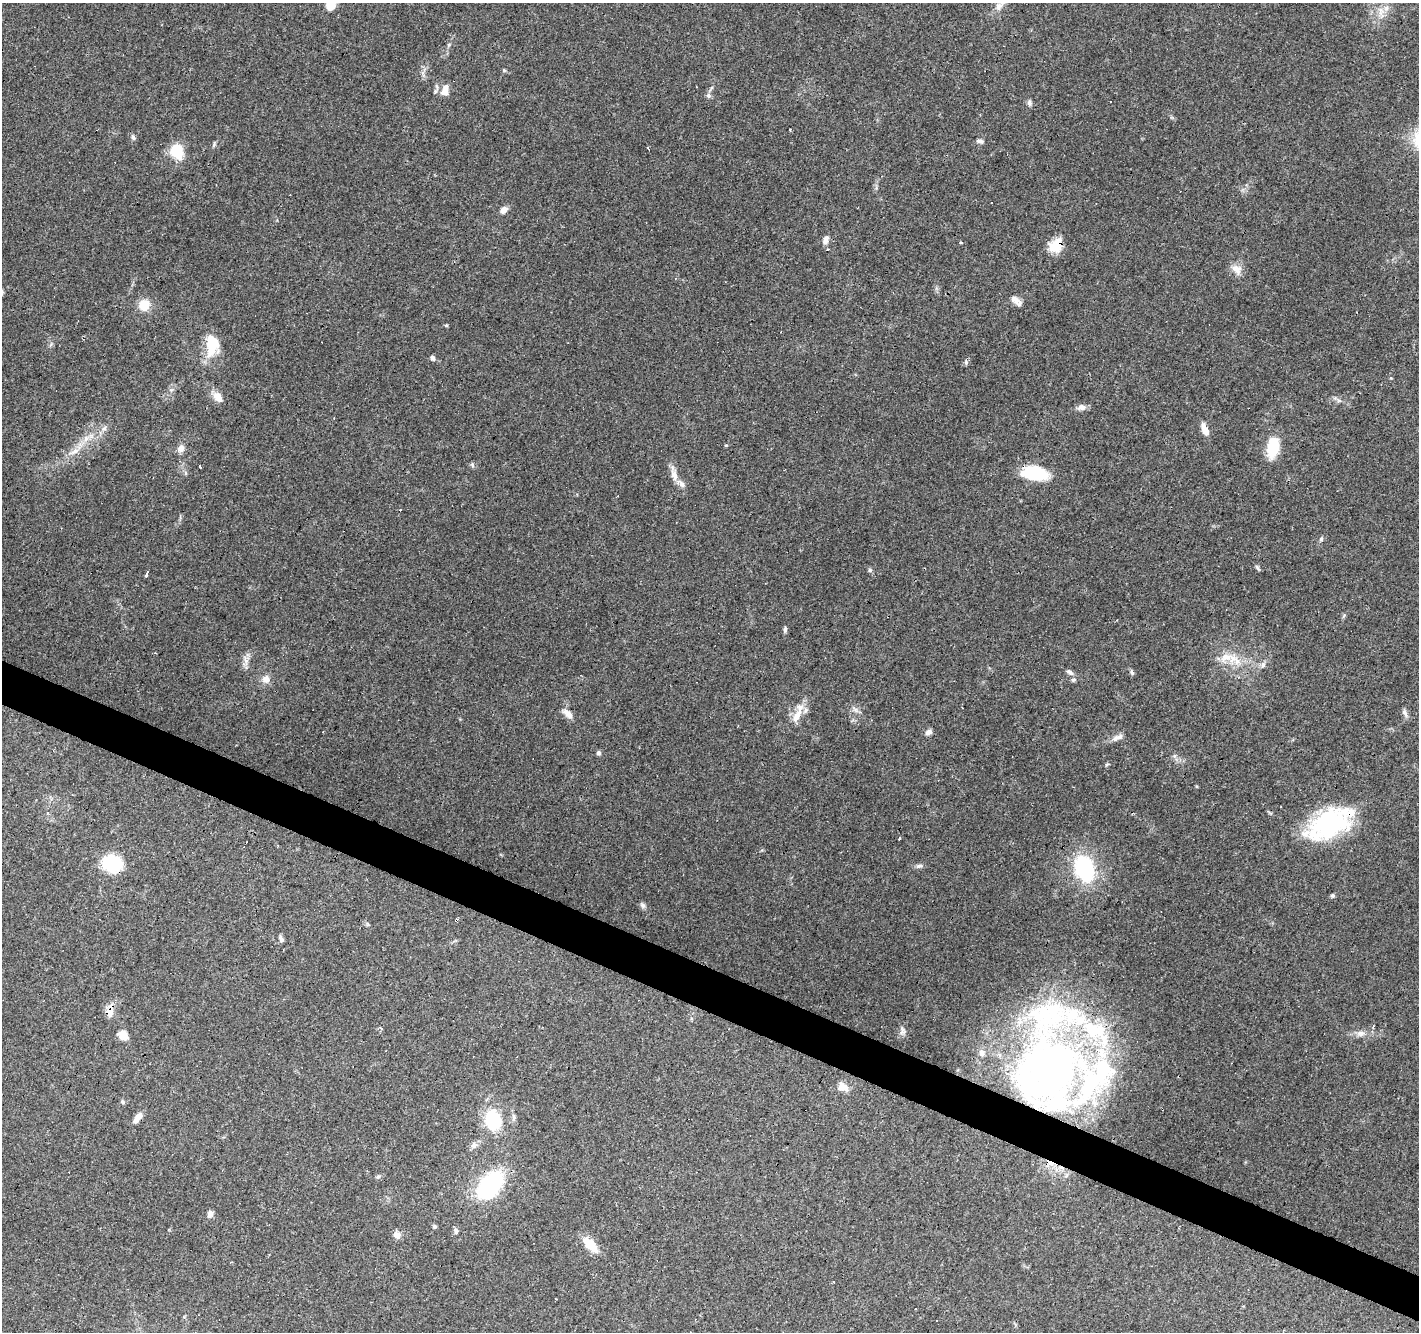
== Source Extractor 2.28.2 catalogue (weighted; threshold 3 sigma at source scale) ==
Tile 6 of 4 x 4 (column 2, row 2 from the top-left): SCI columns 1417-2833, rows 2859-4188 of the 5670 x 5783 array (HDU 1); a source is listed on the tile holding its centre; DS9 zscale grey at full resolution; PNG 1421 x 1334 px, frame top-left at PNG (2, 3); no overlay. Shown black and unused: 3% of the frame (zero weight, under 3 of 4 exposures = <1% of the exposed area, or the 3 px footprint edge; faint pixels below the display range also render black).
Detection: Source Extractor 2.28.2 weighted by HDU 2 'WHT'; one run over the whole footprint, this tile lists its part. Background 0.0903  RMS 0.0053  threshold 0.0239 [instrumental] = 3 sigma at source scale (4.5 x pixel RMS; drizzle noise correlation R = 1.50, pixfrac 1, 0.0396/0.0396 arcsec/px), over >= 5 px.
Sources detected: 113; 2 inside a brighter object's white glare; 17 cosmic-ray / hot-pixel residue — not listed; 11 inside a brighter listed object's ellipse — not listed separately; the other 83 listed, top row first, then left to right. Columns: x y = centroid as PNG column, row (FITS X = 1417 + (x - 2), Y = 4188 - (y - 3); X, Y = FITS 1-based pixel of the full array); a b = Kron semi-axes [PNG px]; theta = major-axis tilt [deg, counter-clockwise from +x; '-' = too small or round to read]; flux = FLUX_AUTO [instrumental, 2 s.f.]
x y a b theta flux
331 5 14 11 70 6.6
998 7 10 8 -80 2.7
1380 10 11 7 -45 3.2
449 45 6 4 60 0.83
504 70 5 4 - 0.73
435 91 7 5 69 1.1
444 92 11 8 61 4.6
708 95 7 6 - 1.4
1110 102 3 2 - 0.49
1029 103 8 6 -72 1.4
133 137 8 5 -63 1.2
980 141 9 5 -12 1.5
177 151 14 11 -65 18
504 210 9 7 56 2.9
826 240 11 6 66 2.4
961 243 3 3 - 3.1
1055 246 16 13 59 10
1236 269 16 10 -44 4.8
1016 300 17 7 -43 3.4
144 305 14 13 - 8.5
446 325 5 4 - 0.58
212 342 23 15 -59 13
433 358 5 5 - 2
966 362 7 5 -72 0.99
218 397 15 9 -50 5
1081 407 11 8 5 2.6
104 428 7 6 - 1.6
1205 430 15 7 -66 5
86 439 9 6 69 2.8
181 448 9 8 - 3.2
1273 448 21 11 78 19
74 452 19 5 24 3.9
472 465 7 5 -69 0.98
200 467 3 3 - 1.7
1034 473 30 15 -6 22
674 475 15 9 -79 4.2
1321 539 6 5 - 0.95
1257 567 9 4 -50 0.91
870 570 5 5 - 1
146 574 5 3 - 5.2
785 629 9 5 89 1.1
1226 657 21 12 22 9
1263 665 9 6 70 1.7
1069 671 7 6 - 1.3
1132 672 8 5 -59 1.1
266 679 9 8 - 4.2
1073 680 7 6 - 1.1
856 710 7 4 -72 1.3
1405 713 12 6 -64 1.9
567 714 16 8 -42 3.6
797 716 20 9 65 6.7
929 732 9 6 35 2
1116 738 13 7 37 2.8
599 753 5 4 - 1.5
1174 756 6 5 - 1
1107 764 6 3 20 0.67
1330 823 46 31 23 62
900 838 4 3 - 2.4
112 864 16 13 -15 34
919 866 9 5 7 1.6
1084 869 21 15 -71 55
1332 896 5 5 - 0.92
643 905 8 6 -53 1.3
281 939 10 5 -67 1.4
109 1012 14 10 -65 4.6
381 1028 4 3 - 1.3
902 1031 12 7 -81 2.1
1360 1033 12 8 6 3
123 1035 10 8 -37 5.6
982 1053 9 7 -59 2.3
1053 1070 85 58 -87 300
843 1087 14 10 -17 4.5
123 1102 6 4 -88 0.74
137 1117 12 6 53 4.2
493 1120 20 16 -79 26
474 1145 10 7 37 2.2
378 1177 6 5 - 0.96
489 1186 31 17 51 62
210 1214 9 6 67 2.2
435 1226 5 5 - 0.84
456 1231 9 5 -90 1.4
397 1235 8 7 - 3.6
590 1245 22 10 -46 9.8
Overlapping masked pixels (flux is a lower limit): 7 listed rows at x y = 1055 246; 1034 473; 1330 823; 112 864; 109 1012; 1053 1070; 489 1186
Isophote crosses this tile's border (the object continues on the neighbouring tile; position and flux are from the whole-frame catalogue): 1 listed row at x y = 331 5
Unlisted compact peaks at least as high as the median listed source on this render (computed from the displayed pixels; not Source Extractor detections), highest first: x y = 726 445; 246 661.